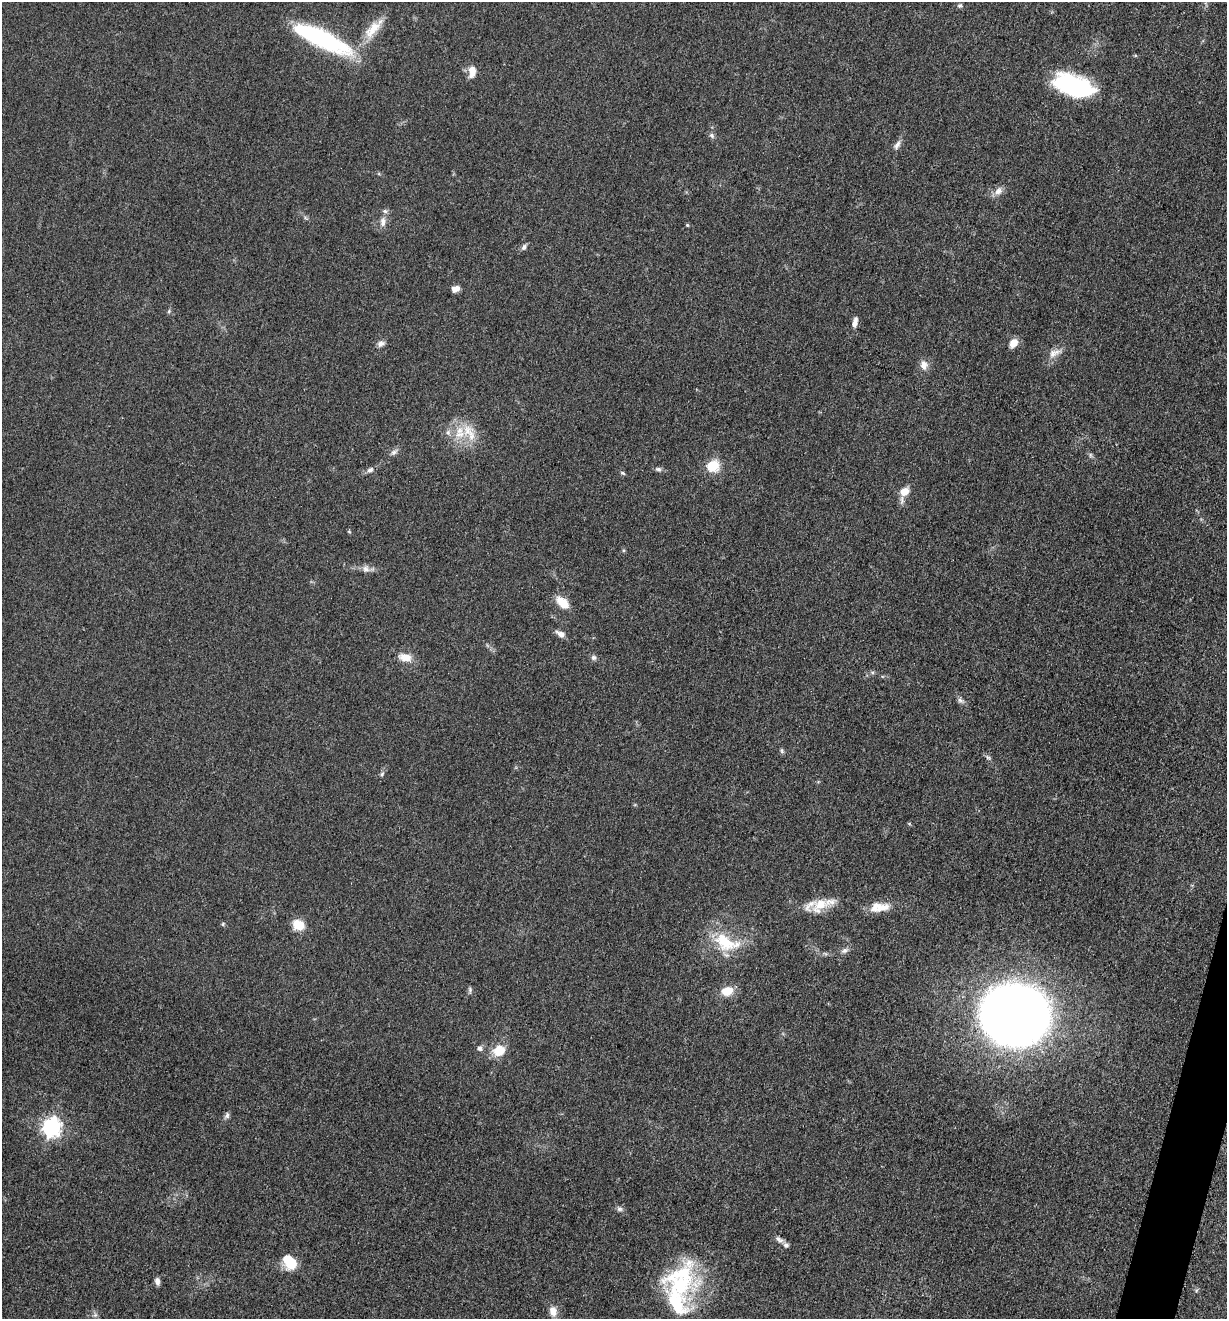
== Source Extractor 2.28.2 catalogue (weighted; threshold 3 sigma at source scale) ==
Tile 6 of 4 x 4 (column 2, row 2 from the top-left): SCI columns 1488-2712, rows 2648-3964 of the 5302 x 5291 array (HDU 1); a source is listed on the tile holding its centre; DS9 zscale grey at full resolution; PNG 1229 x 1321 px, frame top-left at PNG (2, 2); no overlay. Shown black and unused: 1% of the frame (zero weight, under 3 of 5 exposures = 1% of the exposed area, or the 3 px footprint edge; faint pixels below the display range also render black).
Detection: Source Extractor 2.28.2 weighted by HDU 2 'WHT'; one run over the whole footprint, this tile lists its part. Background 0.0509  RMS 0.0058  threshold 0.0263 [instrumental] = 3 sigma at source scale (4.5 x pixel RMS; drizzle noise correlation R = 1.50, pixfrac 1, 0.05/0.05 arcsec/px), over >= 5 px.
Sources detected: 64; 1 inside a brighter object's white glare — not listed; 7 inside a brighter listed object's ellipse — not listed separately; the other 56 listed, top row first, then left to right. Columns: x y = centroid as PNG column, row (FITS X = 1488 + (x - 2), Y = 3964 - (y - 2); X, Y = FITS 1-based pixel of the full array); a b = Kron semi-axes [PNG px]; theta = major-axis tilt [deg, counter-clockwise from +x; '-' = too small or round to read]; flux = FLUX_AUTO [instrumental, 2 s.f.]
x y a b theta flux
960 6 7 6 - 1.2
373 29 34 12 48 13
320 38 65 16 -25 80
472 72 14 8 84 5.6
1073 86 37 18 -18 73
712 135 8 6 -42 1.6
897 145 13 6 58 2.8
998 191 13 9 45 3.8
383 222 13 7 81 3.9
687 225 4 4 - 0.71
524 247 8 6 64 1.8
455 289 9 6 21 3.6
169 311 6 4 72 0.78
855 322 14 6 79 3.1
381 343 10 7 23 2.4
1013 343 10 7 54 6.2
1054 353 20 9 22 5
924 365 12 9 -83 4.3
468 431 19 14 81 12
448 432 6 6 - 1.7
394 452 11 6 35 2.1
1090 455 7 4 -90 0.98
712 465 7 7 - 26
658 469 9 5 -22 1.6
370 470 9 7 25 2.1
623 473 7 4 -27 0.9
905 491 11 9 33 6.7
366 569 10 9 - 2.9
563 602 17 10 -42 9.4
561 634 10 6 -29 3.6
405 657 14 9 -12 7.6
594 657 8 7 - 1.6
960 700 7 6 - 1.7
781 751 8 4 -81 1
988 757 7 5 -30 1.2
382 774 6 5 - 1
820 905 26 16 39 13
879 907 26 12 4 9.7
223 924 5 4 - 0.81
298 925 14 11 -25 9
726 942 35 19 -22 26
845 950 10 6 26 2.1
470 989 7 5 -89 1.2
727 991 11 8 14 10
1015 1015 43 38 -4 990
480 1048 7 6 - 1.7
501 1052 19 14 30 7.8
227 1115 8 6 69 1.6
51 1127 7 7 - 250
619 1209 8 6 -1 1.6
779 1239 13 6 -32 2.4
292 1264 12 11 - 13
157 1281 8 5 -81 2.4
680 1285 52 30 3 49
553 1311 13 9 -76 5.1
95 1315 6 5 - 1.3